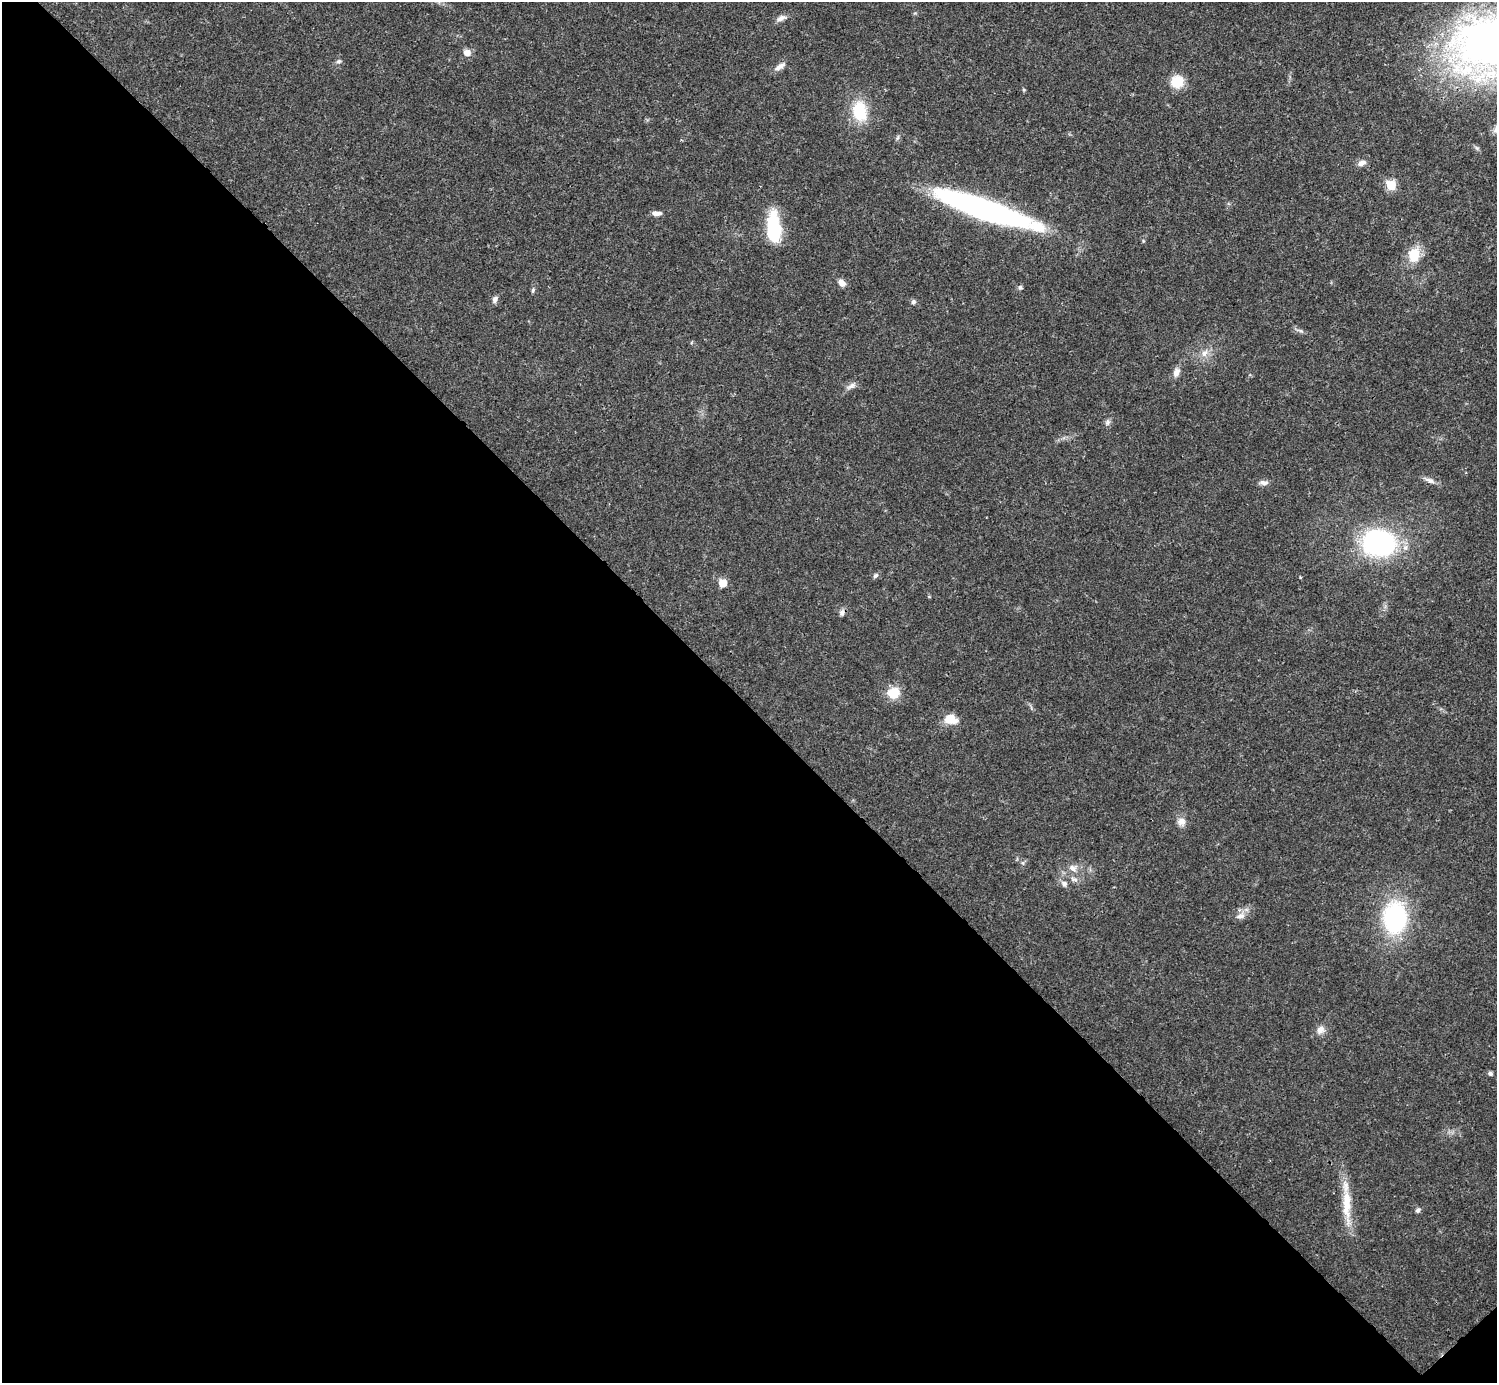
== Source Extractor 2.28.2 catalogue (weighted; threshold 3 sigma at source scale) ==
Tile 14 of 4 x 4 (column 2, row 4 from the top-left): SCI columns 1495-2989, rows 158-1538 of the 5981 x 5981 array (HDU 1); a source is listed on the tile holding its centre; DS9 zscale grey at full resolution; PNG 1499 x 1385 px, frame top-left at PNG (2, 2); no overlay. Shown black and unused: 49% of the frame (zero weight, under 3 of 4 exposures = <1% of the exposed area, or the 3 px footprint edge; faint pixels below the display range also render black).
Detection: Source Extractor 2.28.2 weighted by HDU 2 'WHT'; one run over the whole footprint, this tile lists its part. Background 0.0209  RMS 0.0022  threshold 0.01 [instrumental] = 3 sigma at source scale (4.5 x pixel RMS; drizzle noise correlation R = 1.50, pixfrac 1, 0.05/0.05 arcsec/px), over >= 5 px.
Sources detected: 42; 1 inside a brighter listed object's ellipse — not listed separately; the other 41 listed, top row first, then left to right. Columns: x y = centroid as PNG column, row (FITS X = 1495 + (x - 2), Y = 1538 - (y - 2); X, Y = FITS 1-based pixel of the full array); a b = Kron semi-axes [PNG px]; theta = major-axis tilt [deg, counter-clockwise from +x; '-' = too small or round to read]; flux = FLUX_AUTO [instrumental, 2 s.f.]
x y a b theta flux
781 18 14 7 25 1.1
467 53 9 8 - 1.4
339 61 7 5 3 0.46
780 66 16 7 33 1.3
1177 82 13 13 - 4.9
860 111 27 18 -80 7.6
1362 163 11 6 20 1.2
1391 185 6 6 - 7.9
984 209 92 17 -19 69
656 213 12 5 -3 1
774 228 30 12 -86 15
1414 255 16 12 82 5.2
842 283 10 8 -44 1.2
1020 287 6 5 - 0.45
533 290 6 5 - 0.39
495 299 9 6 68 0.82
913 302 7 6 - 0.52
1301 331 7 4 -18 0.46
1204 353 12 8 59 1.5
1176 372 12 8 72 1.3
851 386 12 6 26 0.99
1108 422 9 7 55 0.66
1429 480 16 6 -21 1.1
1264 482 13 6 -5 0.99
1379 543 27 21 -7 41
875 576 8 6 42 0.54
723 583 6 6 - 3.7
842 612 9 7 72 0.75
893 693 15 14 - 4
950 719 12 9 -11 4.1
1181 821 11 10 - 1.5
1023 863 6 4 -71 0.35
1073 868 12 8 -27 1.4
1074 879 12 5 -17 0.85
1064 884 8 7 - 0.78
1240 916 12 8 14 1.3
1395 918 26 19 88 31
1320 1030 12 9 56 1.5
1490 1073 6 5 - 0.5
1346 1204 43 11 -89 6.7
1418 1210 6 5 - 0.6